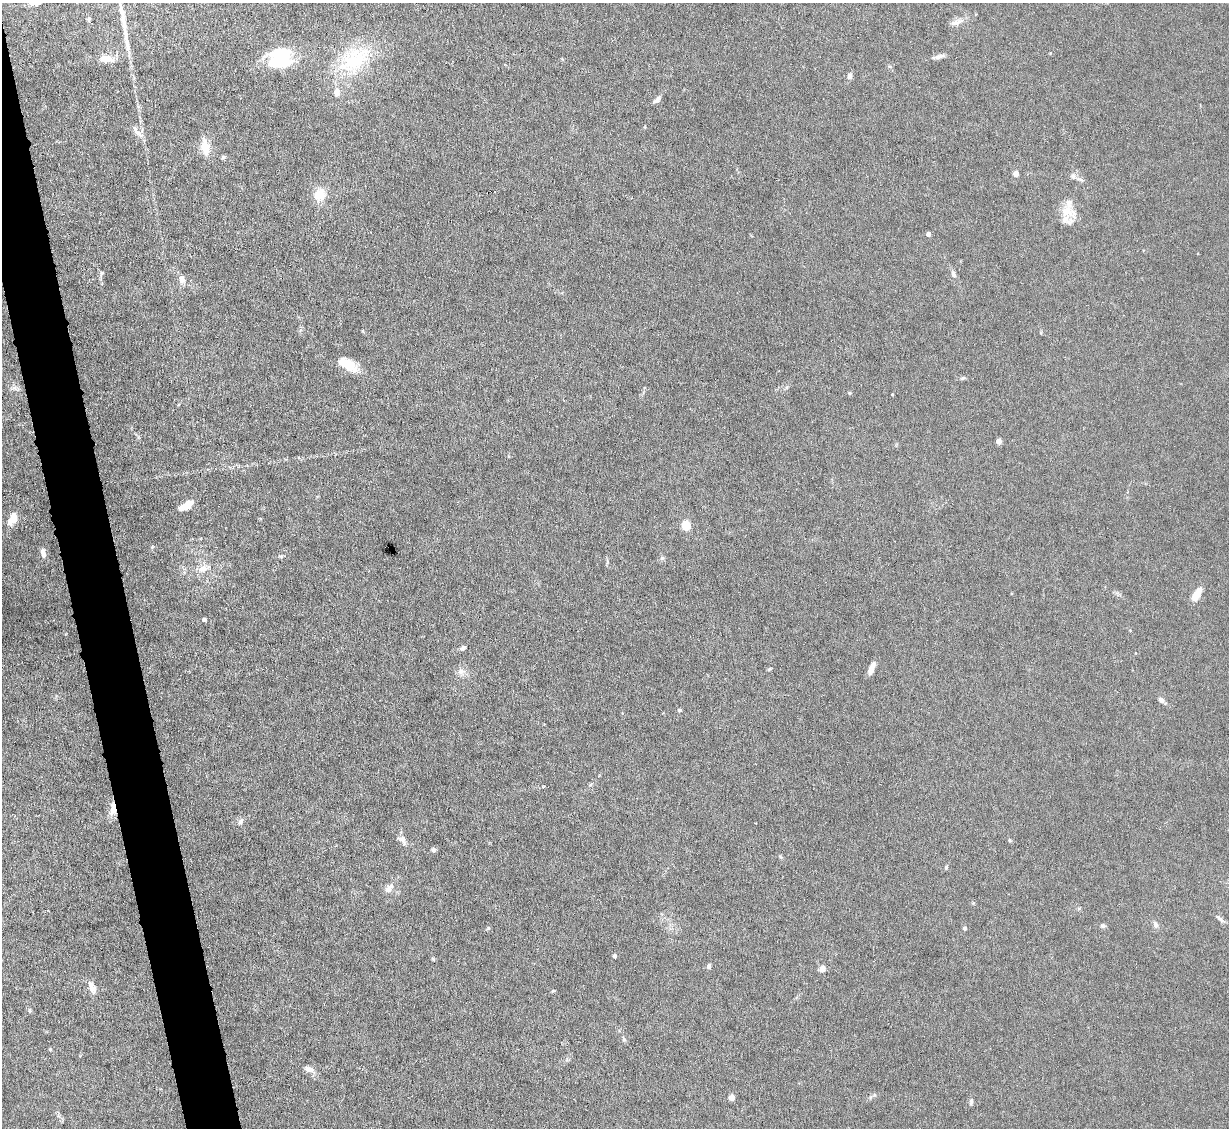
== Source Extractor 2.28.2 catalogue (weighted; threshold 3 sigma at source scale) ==
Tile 11 of 4 x 4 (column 3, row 3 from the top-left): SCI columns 2456-3682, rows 1376-2501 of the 4910 x 4886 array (HDU 1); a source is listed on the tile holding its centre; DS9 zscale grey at full resolution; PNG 1231 x 1130 px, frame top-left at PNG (2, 3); no overlay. Shown black and unused: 4% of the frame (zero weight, under 4 of 8 exposures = <1% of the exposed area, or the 3 px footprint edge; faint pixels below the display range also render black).
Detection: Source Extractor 2.28.2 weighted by HDU 2 'WHT'; one run over the whole footprint, this tile lists its part. Background 0.0668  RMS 0.0031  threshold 0.0126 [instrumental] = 3 sigma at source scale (4.09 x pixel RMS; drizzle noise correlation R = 1.36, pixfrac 0.8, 0.05/0.05 arcsec/px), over >= 5 px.
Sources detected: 74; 2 inside a brighter object's white glare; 1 cosmic-ray / hot-pixel residue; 1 long thin detection or spike segment (spike, bleed or trail) — not listed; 5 inside a brighter listed object's ellipse — not listed separately; the other 65 listed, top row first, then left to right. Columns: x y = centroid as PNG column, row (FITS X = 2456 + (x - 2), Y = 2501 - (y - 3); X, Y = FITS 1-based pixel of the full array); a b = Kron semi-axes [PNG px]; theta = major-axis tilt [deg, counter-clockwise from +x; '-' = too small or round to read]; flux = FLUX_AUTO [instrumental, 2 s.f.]
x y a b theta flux
38 3 7 3 3 2.6
89 19 5 4 - 0.4
955 23 12 7 10 1.6
282 53 32 15 0 9.6
939 57 14 5 17 1.2
106 59 14 7 -5 4.2
354 60 47 27 34 20
850 76 8 6 90 0.99
657 100 11 5 38 1
137 132 22 6 -47 1.9
205 148 16 9 -79 5.3
223 157 6 5 - 0.45
1016 174 4 4 - 3.7
1073 176 8 6 -76 0.86
320 195 15 13 72 4.8
1066 211 17 16 - 4.6
928 234 4 4 - 1.4
102 273 7 5 50 0.59
953 274 9 6 -68 0.94
182 279 9 8 - 1.7
349 365 19 12 -36 5.4
963 378 6 4 42 0.4
14 388 7 6 - 0.92
850 393 5 3 - 0.28
892 394 3 2 - 0.22
999 441 4 4 - 2.9
186 506 14 6 27 3.7
12 519 17 8 60 3.4
686 526 5 5 - 16
42 551 9 7 -90 1.1
281 556 8 3 -5 0.43
662 558 6 4 43 0.5
203 569 14 9 19 2.5
1196 595 13 6 58 5.1
204 619 4 4 - 0.72
463 648 8 5 31 0.7
770 669 7 3 37 0.31
871 669 14 5 70 2.2
461 671 10 8 -8 1.5
1161 700 8 6 -49 1.1
680 710 5 4 - 0.42
543 787 4 3 - 0.36
113 809 19 8 86 2.8
241 821 9 6 58 0.85
403 839 12 8 -61 1.7
1009 840 6 3 -71 0.32
433 850 5 5 - 0.79
946 867 5 4 - 0.41
389 888 12 7 52 1.7
1221 920 11 5 -40 0.87
1155 924 8 6 -60 0.84
1103 926 7 5 -6 0.63
488 928 5 4 - 0.38
964 928 4 4 - 0.8
615 956 4 3 - 0.86
709 966 6 5 - 0.74
822 969 9 8 - 1.2
92 987 16 8 -65 2.1
553 991 5 4 - 0.32
29 1011 6 4 -89 0.37
624 1039 8 5 -60 0.51
50 1049 4 4 - 0.29
309 1069 14 7 -13 1.7
732 1098 4 4 - 4
971 1101 8 5 88 0.66
Overlapping masked pixels (flux is a lower limit): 1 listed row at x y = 113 809
Isophote crosses this tile's border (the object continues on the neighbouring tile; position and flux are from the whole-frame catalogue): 1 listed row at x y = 38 3
Unlisted compact peaks at least as high as the median listed source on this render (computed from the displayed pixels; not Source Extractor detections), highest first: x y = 152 547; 874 1095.